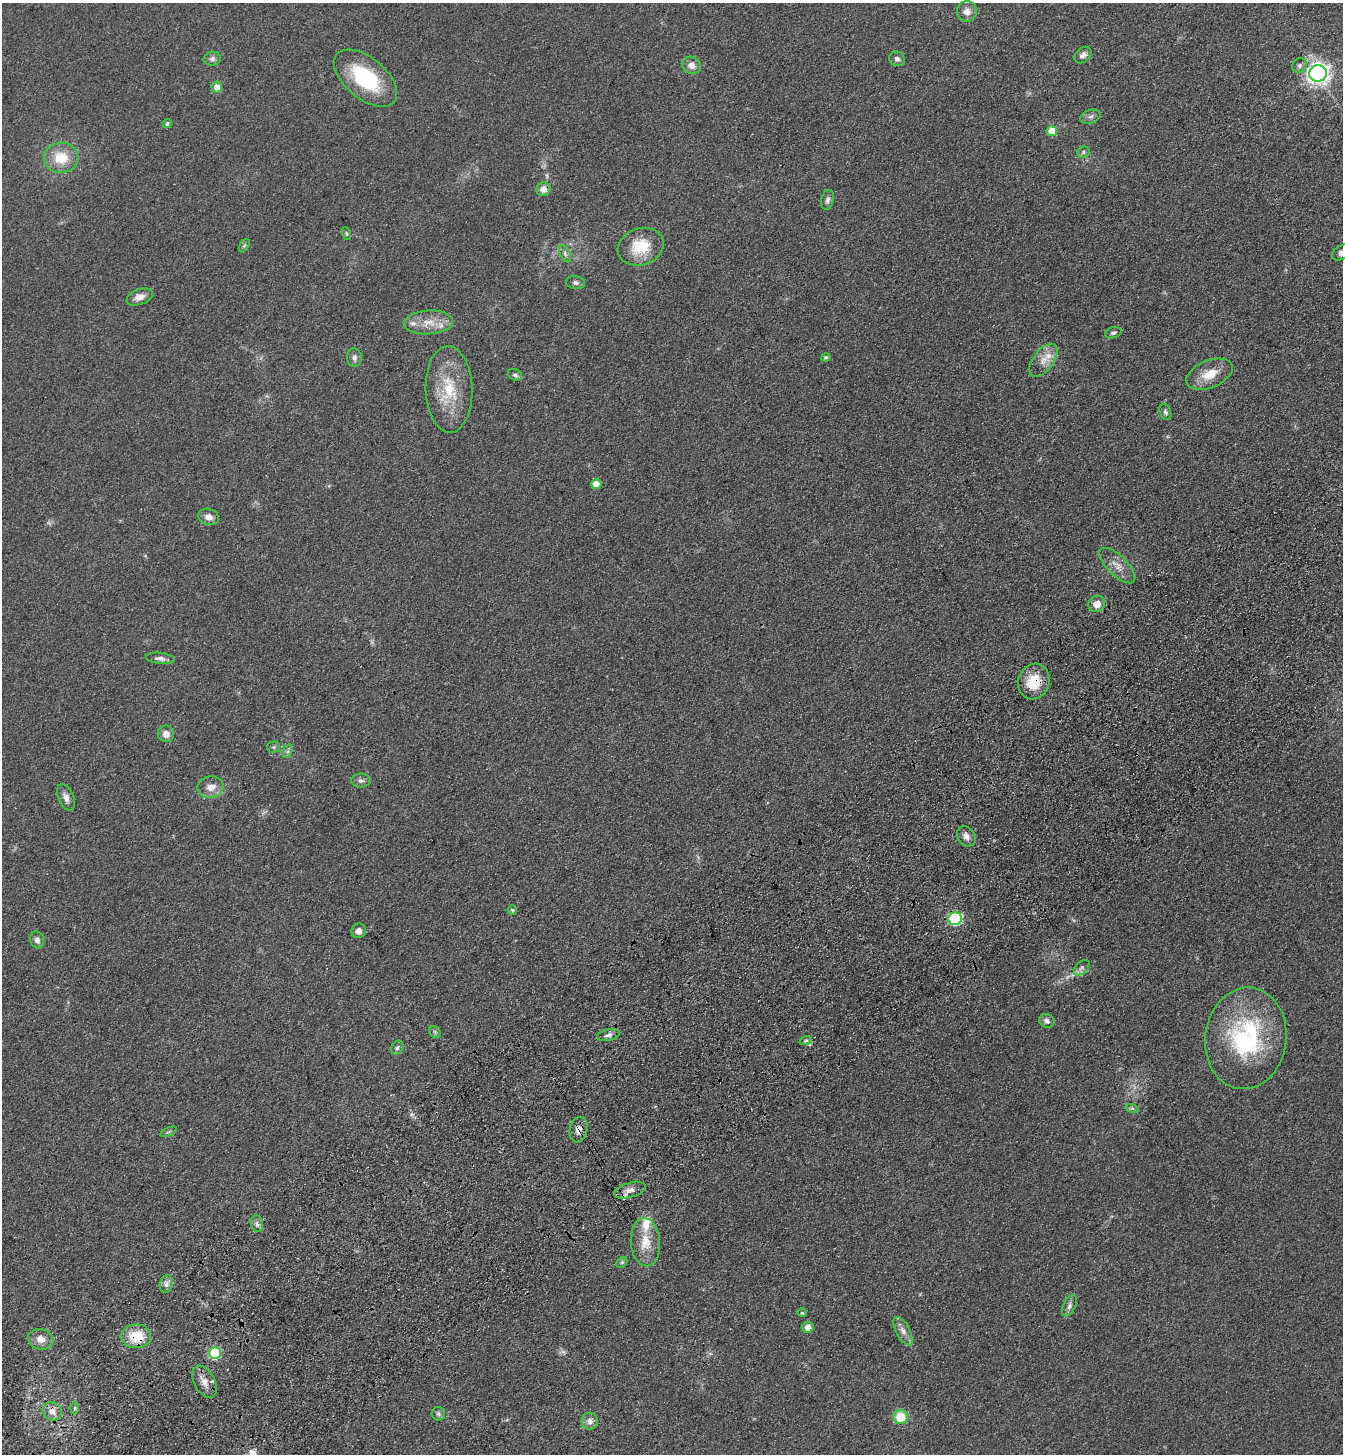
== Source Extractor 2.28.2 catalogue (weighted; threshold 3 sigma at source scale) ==
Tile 7 of 4 x 4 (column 3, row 2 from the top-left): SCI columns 2913-4253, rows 3008-4459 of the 5961 x 6016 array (HDU 1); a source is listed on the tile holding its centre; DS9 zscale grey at full resolution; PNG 1345 x 1456 px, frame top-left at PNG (2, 3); each listed source drawn as its Kron ellipse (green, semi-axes under 4 px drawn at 4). Shown black and unused: <1% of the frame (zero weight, under 3 of 4 exposures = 6% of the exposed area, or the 3 px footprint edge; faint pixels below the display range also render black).
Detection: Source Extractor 2.28.2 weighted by HDU 2 'WHT'; one run over the whole footprint, this tile lists its part. Background 0.119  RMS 0.0092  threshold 0.0414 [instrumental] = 3 sigma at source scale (4.5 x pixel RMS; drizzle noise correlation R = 1.50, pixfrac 1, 0.05/0.05 arcsec/px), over >= 5 px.
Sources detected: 82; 1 too faint to see at this stretch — neither listed nor drawn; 4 inside a brighter listed object's ellipse — not listed separately; the other 77 listed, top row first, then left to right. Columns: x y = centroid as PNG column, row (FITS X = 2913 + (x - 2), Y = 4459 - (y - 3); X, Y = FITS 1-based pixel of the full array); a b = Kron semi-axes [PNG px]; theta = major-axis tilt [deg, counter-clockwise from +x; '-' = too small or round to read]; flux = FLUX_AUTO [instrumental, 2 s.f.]
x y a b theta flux
967 11 10 10 - 6.2
1083 55 9 7 43 4.2
212 59 8 7 - 2.8
897 59 8 7 - 3.2
692 65 9 8 - 6.4
1300 65 8 7 - 2.5
1318 73 9 8 - 490
366 78 37 20 -40 66
217 87 5 5 - 8.3
1090 117 10 6 16 3.2
167 123 5 4 - 2
1052 131 5 5 - 17
1083 152 6 5 - 1.7
61 158 17 15 -3 23
543 189 7 7 - 6.9
828 200 10 6 77 2.8
346 233 7 3 -71 1
244 246 7 4 57 1.3
641 247 23 18 19 28
1342 252 11 7 31 4.7
565 254 9 5 -64 2.6
575 283 9 6 -8 2.7
140 297 14 7 20 7.1
428 322 24 12 3 16
1113 333 8 5 19 2.3
826 357 4 4 - 1.7
354 358 9 7 -88 3.1
1043 360 19 10 53 10
1210 374 24 13 22 17
515 375 7 5 -27 2.1
449 389 43 23 -88 41
1165 412 8 5 -69 2.3
596 484 5 5 - 13
209 517 10 8 -18 5.9
1117 566 23 10 -45 9.9
1097 604 8 8 - 7.8
160 658 14 5 -6 4.3
1034 681 18 15 70 23
166 734 8 8 - 6.1
274 747 6 5 - 1.6
288 751 7 4 72 1.9
361 780 9 7 0 3.2
211 787 13 11 10 8.7
66 797 14 7 -68 5.4
966 836 11 8 -57 4.8
512 910 5 4 - 1.8
955 919 7 6 - 110
358 931 7 7 - 4.4
37 940 9 7 -73 3.9
1082 968 9 5 45 2.7
1047 1021 8 6 -24 3.2
435 1032 6 5 - 1.6
608 1035 11 5 11 3.4
1246 1038 51 40 82 120
806 1040 6 4 20 1.4
397 1048 7 5 59 2
1132 1108 7 4 -18 1.5
579 1130 13 8 76 6.4
169 1132 9 3 21 1.3
630 1190 16 7 16 6.3
257 1224 8 6 -74 2.9
645 1242 24 14 -86 18
622 1262 6 4 44 1.4
166 1284 9 6 75 3.5
1069 1306 11 6 65 3.4
802 1313 5 4 - 1
808 1327 5 5 - 7.7
903 1331 16 7 -62 5.9
136 1336 15 12 -1 25
41 1339 13 10 -13 8.1
215 1353 6 6 - 76
204 1382 17 10 -62 8.2
75 1408 6 4 88 1.4
52 1411 10 8 -34 8.7
438 1414 7 6 - 2.3
901 1417 7 7 - 27
590 1421 8 8 - 5
Overlapping masked pixels (flux is a lower limit): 5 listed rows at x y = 543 189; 1034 681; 579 1130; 630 1190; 136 1336
Isophote crosses this tile's border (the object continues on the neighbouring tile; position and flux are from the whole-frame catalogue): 1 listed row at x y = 1342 252